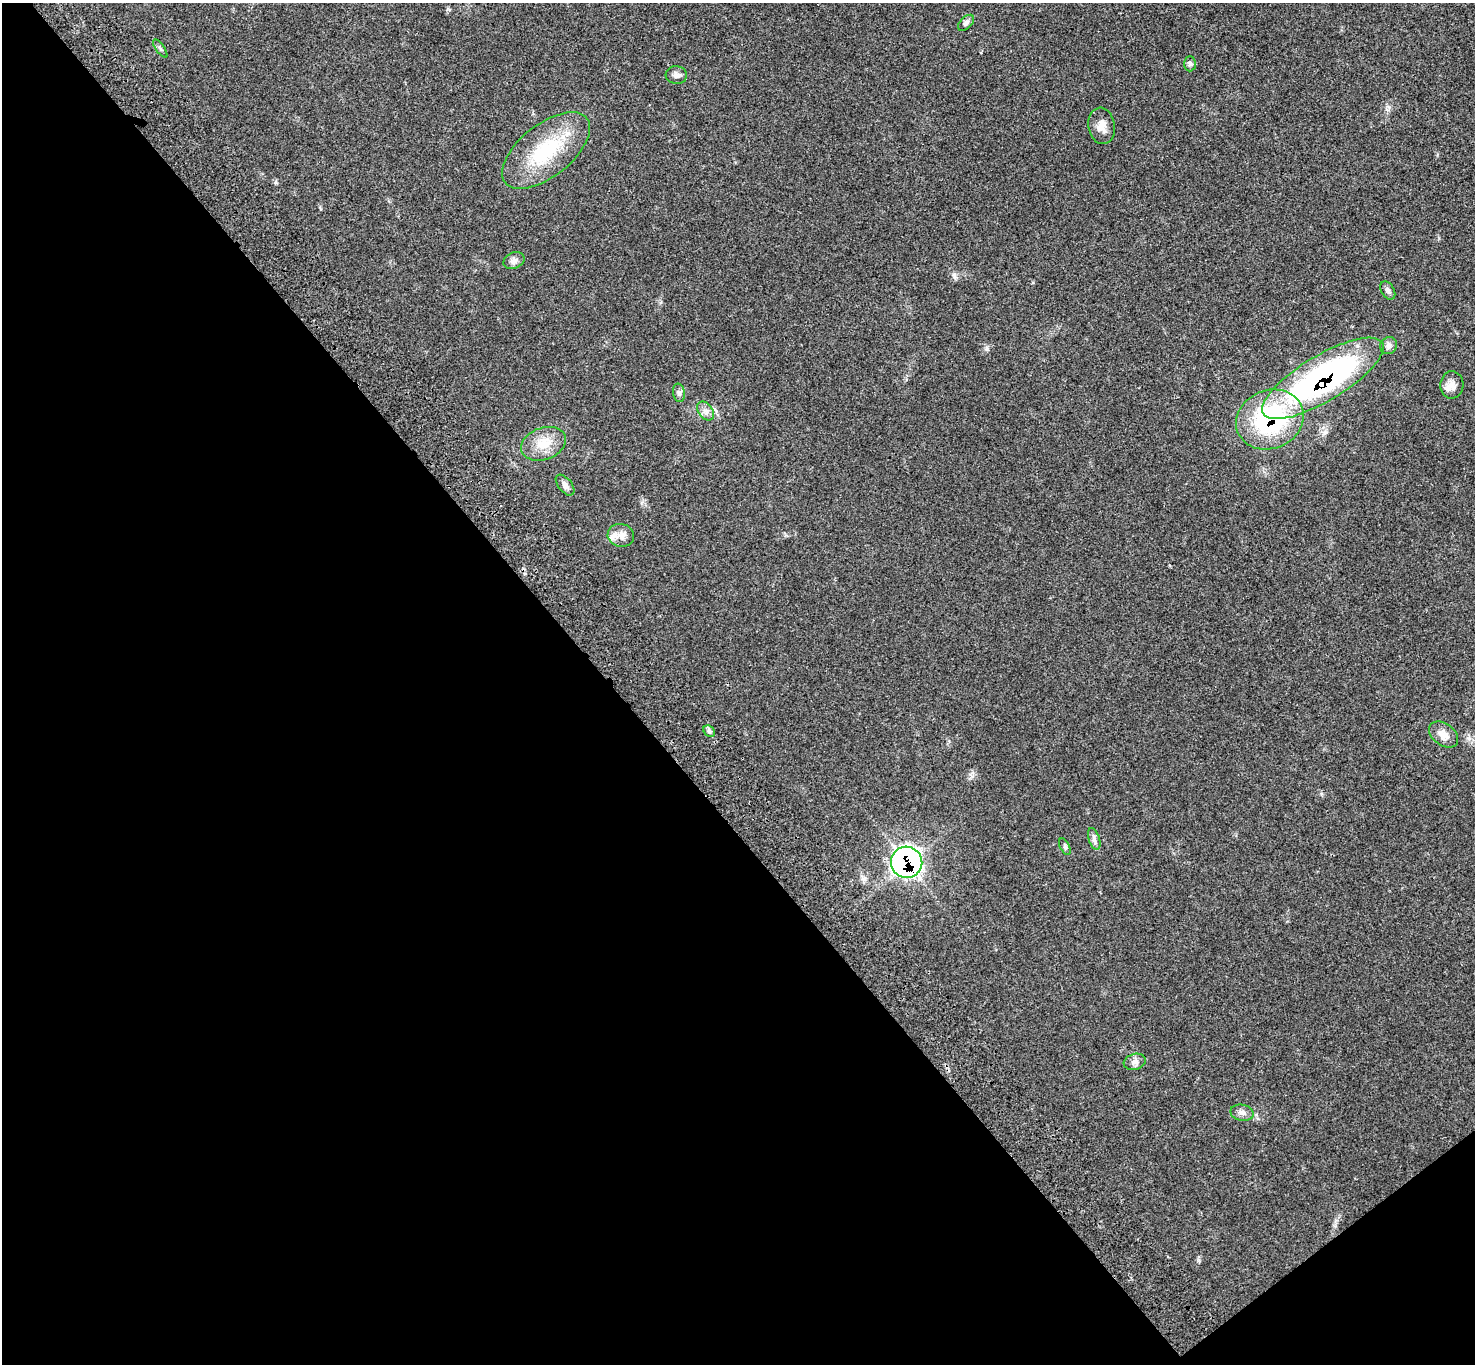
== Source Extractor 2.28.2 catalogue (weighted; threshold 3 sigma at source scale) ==
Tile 14 of 4 x 4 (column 2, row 4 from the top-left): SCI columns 1577-3049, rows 242-1603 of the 6102 x 6074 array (HDU 1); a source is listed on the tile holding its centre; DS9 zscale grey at full resolution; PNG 1477 x 1366 px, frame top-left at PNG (2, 3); each listed source drawn as its Kron ellipse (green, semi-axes under 4 px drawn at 4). Shown black and unused: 43% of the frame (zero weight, under 3 of 4 exposures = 6% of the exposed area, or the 3 px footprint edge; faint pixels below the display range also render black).
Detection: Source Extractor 2.28.2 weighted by HDU 2 'WHT'; one run over the whole footprint, this tile lists its part. Background 0.058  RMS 0.0056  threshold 0.025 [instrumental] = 3 sigma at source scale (4.5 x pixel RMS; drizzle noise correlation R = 1.50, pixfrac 1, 0.05/0.05 arcsec/px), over >= 5 px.
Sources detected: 25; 1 inside a brighter listed object's ellipse — not listed separately; the other 24 listed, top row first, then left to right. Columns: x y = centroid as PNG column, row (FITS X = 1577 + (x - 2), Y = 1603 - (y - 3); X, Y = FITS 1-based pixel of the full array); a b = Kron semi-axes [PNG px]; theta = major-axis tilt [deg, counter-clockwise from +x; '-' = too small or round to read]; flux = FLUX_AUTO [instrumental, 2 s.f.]
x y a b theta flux
966 23 10 6 44 1.5
160 49 11 3 -55 0.86
1190 64 7 6 - 1.2
676 75 10 9 - 2.2
1102 126 18 13 -82 5.6
546 150 52 26 38 38
514 260 11 8 24 2.3
1388 290 10 6 -59 1.8
1389 346 9 8 - 2
1323 378 69 22 31 160
1452 385 13 11 88 4.2
679 393 9 6 -81 1.6
705 411 10 7 -53 2.6
1270 419 34 29 22 70
543 444 23 16 20 11
565 485 12 6 -51 2.5
621 535 13 11 -12 4.1
709 731 6 5 - 1.2
1443 734 16 11 -37 5.2
1094 839 11 5 -72 1.8
1065 847 9 5 -63 1.2
907 862 16 15 - 160
1135 1062 11 8 17 2.6
1242 1113 11 8 -12 2.4
Overlapping masked pixels (flux is a lower limit): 3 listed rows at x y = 1323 378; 1270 419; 907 862
Unlisted compact peaks at least as high as the median listed source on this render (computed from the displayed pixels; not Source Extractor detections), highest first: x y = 987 349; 955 277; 276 182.